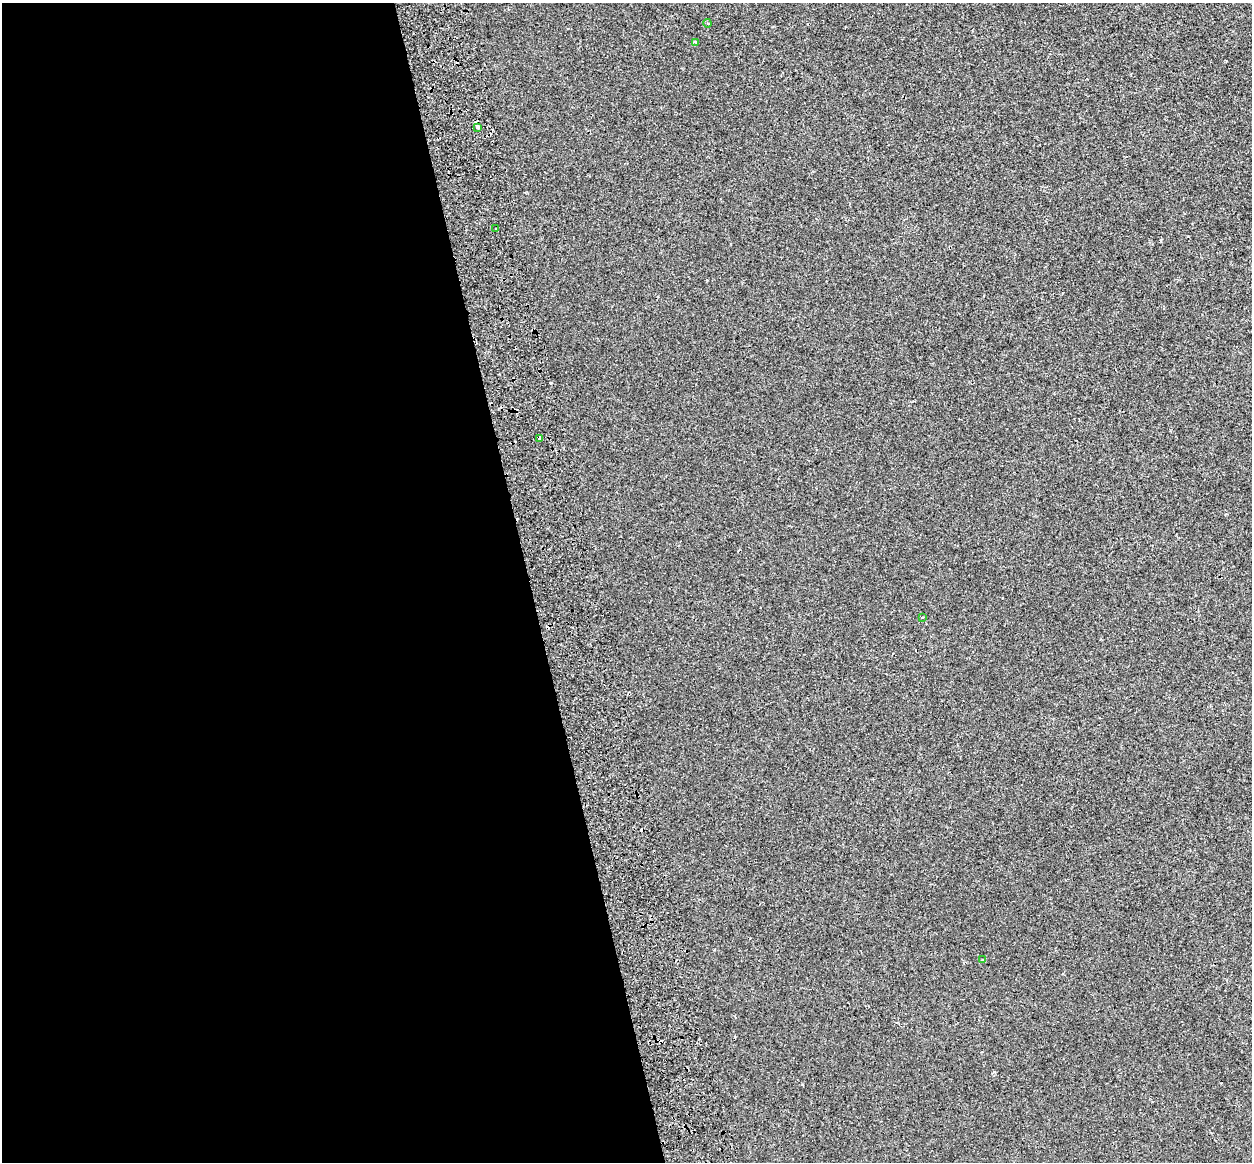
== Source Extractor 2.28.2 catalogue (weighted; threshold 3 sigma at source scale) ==
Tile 9 of 4 x 4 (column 1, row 3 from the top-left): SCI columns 88-1337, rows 1337-2496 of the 5171 x 4948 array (HDU 1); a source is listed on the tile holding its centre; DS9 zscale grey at full resolution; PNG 1254 x 1164 px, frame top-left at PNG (2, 3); each listed source drawn as its Kron ellipse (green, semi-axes under 4 px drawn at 4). Shown black and unused: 42% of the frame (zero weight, under 2 of 3 exposures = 7% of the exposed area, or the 3 px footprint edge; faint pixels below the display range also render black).
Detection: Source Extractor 2.28.2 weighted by HDU 2 'WHT'; one run over the whole footprint, this tile lists its part. Background -4.26e-04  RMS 0.0045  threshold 0.0203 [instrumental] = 3 sigma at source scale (4.5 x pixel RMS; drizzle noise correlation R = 1.50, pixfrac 1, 0.0396/0.0396 arcsec/px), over >= 5 px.
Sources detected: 11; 4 cosmic-ray / hot-pixel residue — neither listed nor drawn; the other 7 listed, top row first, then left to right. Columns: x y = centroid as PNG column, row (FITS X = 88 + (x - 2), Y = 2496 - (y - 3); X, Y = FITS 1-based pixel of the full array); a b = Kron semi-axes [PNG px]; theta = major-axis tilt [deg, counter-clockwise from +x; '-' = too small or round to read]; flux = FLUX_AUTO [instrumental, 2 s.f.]
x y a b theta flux
707 23 4 3 - 0.43
695 42 4 3 - 0.63
477 127 3 3 - 5
496 229 3 3 - 0.68
539 438 4 3 - 1.7
922 617 3 3 - 0.74
983 960 3 3 - 0.86